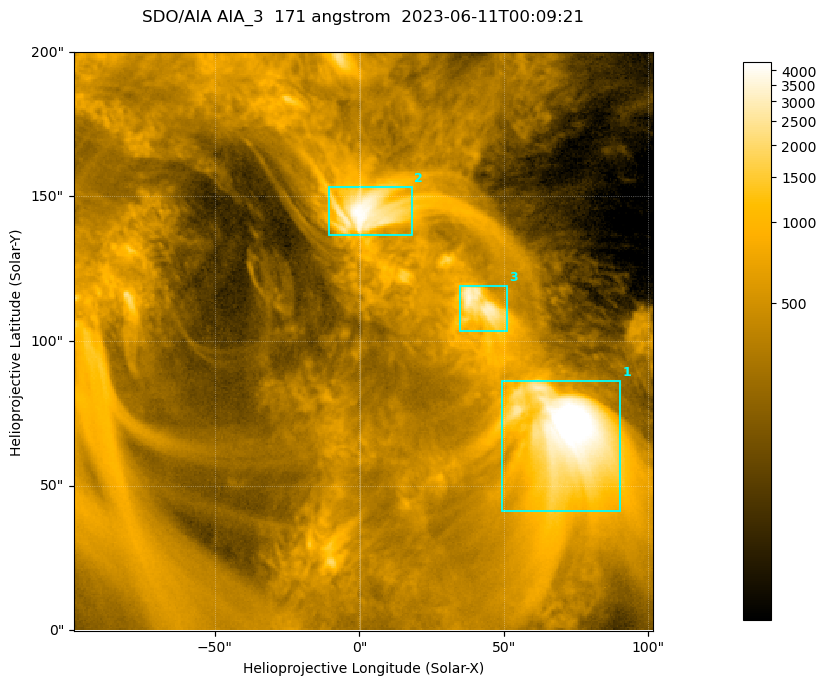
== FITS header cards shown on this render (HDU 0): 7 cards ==
TELESCOP= 'SDO/AIA '           / For AIA: SDO/AIA
INSTRUME= 'AIA_3   '           / For AIA: AIA_ATA1, AIA_ATA2, AIA_ATA3 or AIA_AT
WAVELNTH=                  171 / [angstrom] Wavelength
WAVEUNIT= 'angstrom'           / Wavelength unit: angstrom
DATE-OBS= '2023-06-11T00:09:21.351' / [ISO] Date when observation started; ISO 8
CTYPE1  = 'HPLN-TAN'           / CTYPE1; Typically HPLN
CTYPE2  = 'HPLT-TAN'           / CTYPE2; Typically HPLT

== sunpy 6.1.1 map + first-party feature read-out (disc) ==
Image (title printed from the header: SDO/AIA AIA_3  171 angstrom  2023-06-11T00:09:21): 334 x 334 px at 0.599 arcsec/px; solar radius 945 arcsec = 1577 px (partial field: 1.4% of the solar disc is inside the frame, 100% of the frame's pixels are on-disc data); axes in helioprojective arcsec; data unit not stated in the header (colour bar unlabelled)
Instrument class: DISC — disc imager (sunpy class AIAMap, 171 A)
Bright regions (active regions / flare kernels): reference = the on-disc median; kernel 3 px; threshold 5 sigma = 1101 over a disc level ~358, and >= 1.15x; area >= 111 px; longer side >= 4 px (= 2.4 arcsec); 3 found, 3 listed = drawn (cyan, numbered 1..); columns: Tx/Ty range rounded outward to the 2 arcsec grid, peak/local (2 s.f.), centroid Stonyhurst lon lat
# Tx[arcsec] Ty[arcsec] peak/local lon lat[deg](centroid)
1 48..90 40..86 16 +4 +4
2 -12..18 136..154 12 +0 +9
3 34..52 102..120 9.3 +3 +7